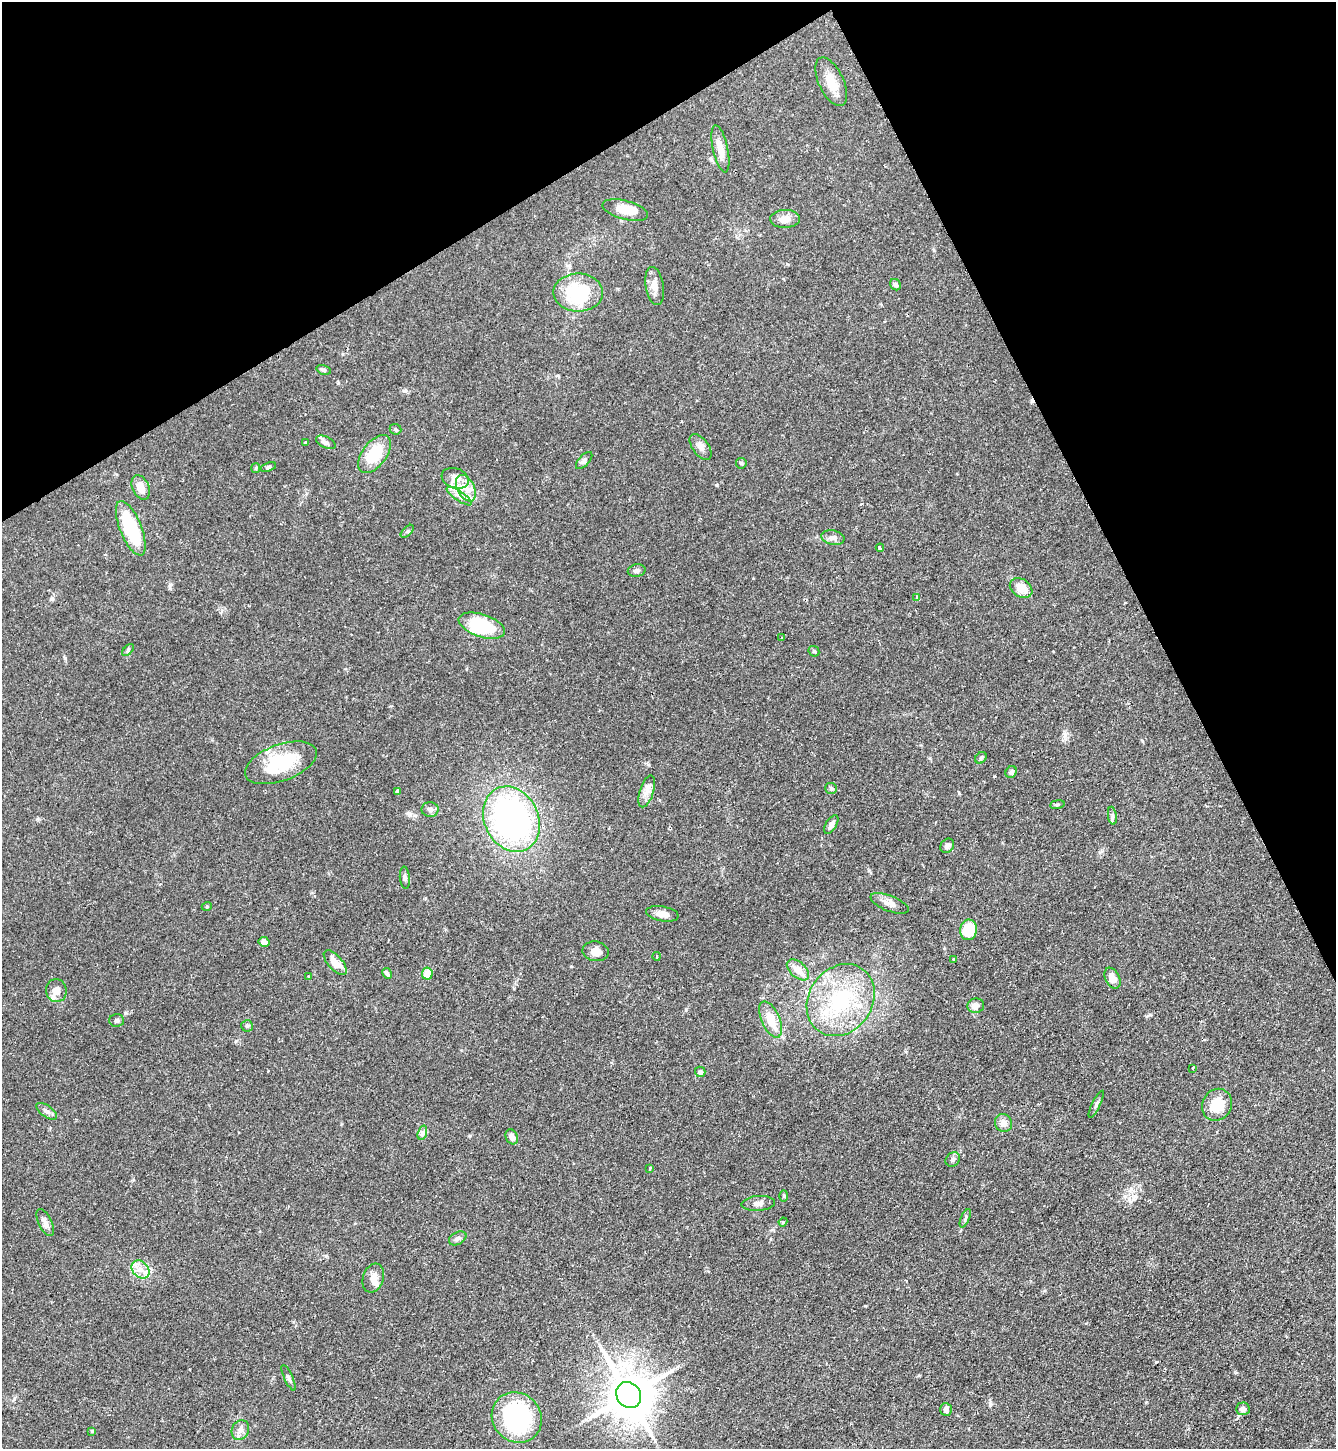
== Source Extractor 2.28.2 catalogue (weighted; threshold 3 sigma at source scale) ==
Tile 3 of 4 x 4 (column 3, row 1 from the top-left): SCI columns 2822-4155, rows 4342-5788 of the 5781 x 5789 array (HDU 1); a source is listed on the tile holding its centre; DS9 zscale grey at full resolution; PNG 1338 x 1451 px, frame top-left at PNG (2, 2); each listed source drawn as its Kron ellipse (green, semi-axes under 4 px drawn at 4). Shown black and unused: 24% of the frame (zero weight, under 2 of 3 exposures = <1% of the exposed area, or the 3 px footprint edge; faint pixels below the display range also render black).
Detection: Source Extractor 2.28.2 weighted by HDU 2 'WHT'; one run over the whole footprint, this tile lists its part. Background 0.06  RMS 0.0054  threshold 0.0242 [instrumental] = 3 sigma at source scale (4.5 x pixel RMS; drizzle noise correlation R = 1.50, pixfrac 1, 0.05/0.05 arcsec/px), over >= 5 px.
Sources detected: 94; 2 inside a brighter object's white glare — neither listed nor drawn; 2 inside a brighter listed object's ellipse — not listed separately; the other 90 listed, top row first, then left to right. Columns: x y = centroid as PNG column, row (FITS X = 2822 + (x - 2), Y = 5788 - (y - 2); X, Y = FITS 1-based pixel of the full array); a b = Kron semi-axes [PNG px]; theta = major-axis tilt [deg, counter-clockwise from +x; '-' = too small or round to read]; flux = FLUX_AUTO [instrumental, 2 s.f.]
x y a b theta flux
831 82 26 12 -65 9
720 149 24 7 -78 5.7
625 210 23 9 -15 9
785 219 15 9 3 4.7
895 285 6 5 - 1.8
655 286 19 9 -80 4.5
578 293 25 19 -1 35
323 370 7 4 -16 1
395 429 6 5 - 1
326 442 11 5 -25 1.7
306 443 4 3 - 0.63
701 447 15 8 -53 2.9
374 454 22 12 54 17
584 460 10 5 47 1.4
741 463 5 5 - 0.78
268 467 8 4 19 0.99
256 468 5 4 - 0.59
455 478 14 10 -20 5.3
141 487 13 8 -65 6
466 488 14 8 -63 6
459 496 15 4 -35 2.5
131 528 29 10 -68 38
407 531 8 3 45 0.86
833 538 12 7 -12 2.5
880 548 4 3 - 1.5
637 571 9 6 6 1.5
1021 588 12 9 -35 7.3
917 598 4 3 - 2.1
482 626 24 11 -18 34
782 638 3 3 - 0.94
128 650 7 4 47 0.89
814 651 6 4 -44 0.76
981 758 6 5 - 0.86
281 763 38 18 20 31
1011 772 6 5 - 1.5
831 788 6 5 - 0.94
398 791 4 3 - 1.3
647 791 16 7 72 3.8
1057 804 7 4 9 0.76
430 809 8 7 - 2
1112 816 9 4 -82 1.4
511 819 34 27 -63 140
831 824 10 5 58 2.7
947 846 7 6 - 1.6
405 878 11 5 -85 1.4
890 903 20 7 -21 3.8
207 906 5 3 - 0.49
662 914 16 7 -10 4
969 930 10 8 83 15
264 942 5 5 - 3.3
595 951 13 10 -10 4.2
657 956 4 3 - 0.49
954 959 3 2 - 0.69
335 963 15 7 -48 7
798 970 13 7 -41 5.1
387 973 5 4 - 0.98
427 974 6 5 - 7.8
309 976 3 3 - 0.87
1112 978 11 7 -64 5
56 991 11 10 - 4.8
841 1000 38 31 54 44
976 1006 8 7 - 2.7
771 1019 19 9 -67 11
117 1020 7 6 - 1.4
247 1026 5 5 - 1
1193 1068 3 3 - 0.73
700 1072 5 5 - 2
1096 1104 15 4 64 1.4
1217 1105 16 14 62 13
47 1111 12 5 -35 2
1003 1123 9 8 - 3.5
422 1133 7 4 72 1.4
512 1137 8 5 -65 3
953 1159 8 6 47 1.4
650 1168 4 3 - 1.1
784 1196 6 4 88 0.67
758 1203 17 7 4 3
965 1218 10 4 66 1.1
45 1222 15 6 -65 2.5
783 1222 4 3 - 0.48
458 1238 9 6 28 1.5
140 1269 10 8 -46 4.4
373 1278 15 10 72 4.3
289 1378 14 4 -65 1.3
629 1395 13 11 -56 2300
946 1409 6 5 - 2.4
1243 1409 7 6 - 2.6
517 1417 26 24 -47 68
240 1430 10 8 63 2.7
92 1431 4 4 - 0.5
Unlisted compact peaks at least as high as the median listed source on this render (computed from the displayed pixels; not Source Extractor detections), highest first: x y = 717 485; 1150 1015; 959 793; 865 1306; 990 1404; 65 658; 686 1009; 236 1041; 125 1013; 405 391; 571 966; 1065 735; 869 871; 994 776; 409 813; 37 819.